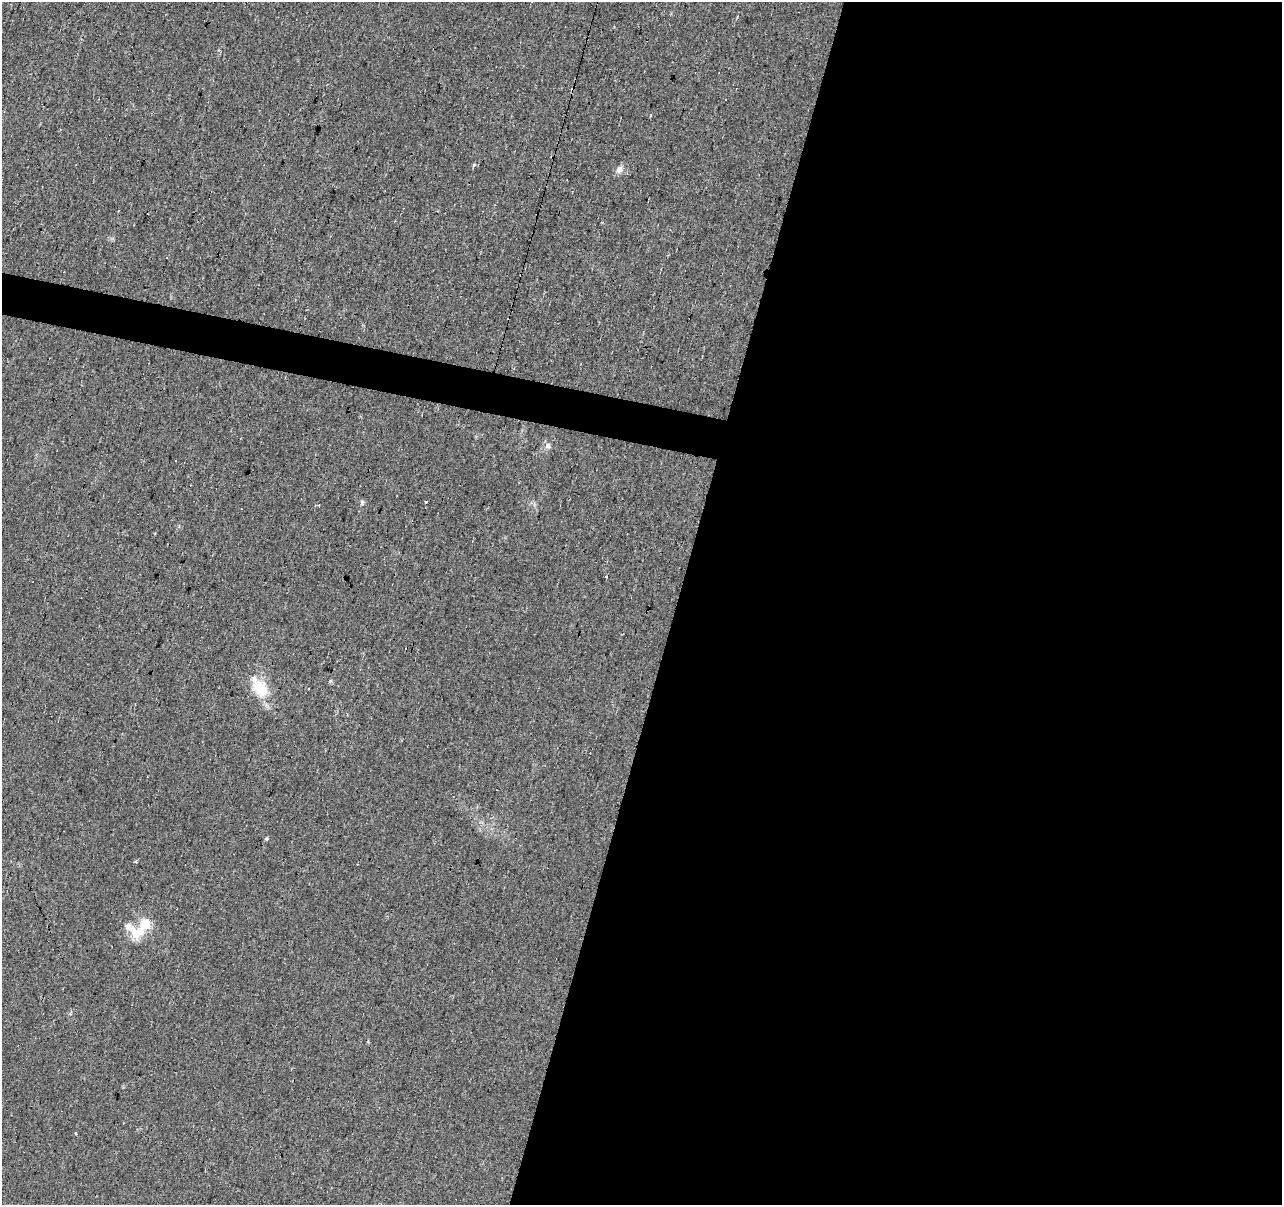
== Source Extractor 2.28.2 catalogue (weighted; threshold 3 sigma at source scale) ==
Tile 12 of 4 x 4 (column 4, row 3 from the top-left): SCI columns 3845-5124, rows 1482-2684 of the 5124 x 5307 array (HDU 1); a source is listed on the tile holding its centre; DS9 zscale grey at full resolution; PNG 1284 x 1207 px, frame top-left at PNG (2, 2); no overlay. Shown black and unused: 49% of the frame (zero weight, under 2 of 3 exposures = <1% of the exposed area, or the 3 px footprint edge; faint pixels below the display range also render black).
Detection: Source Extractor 2.28.2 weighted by HDU 2 'WHT'; one run over the whole footprint, this tile lists its part. Background 0.0329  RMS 0.0062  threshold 0.0278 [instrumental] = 3 sigma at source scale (4.5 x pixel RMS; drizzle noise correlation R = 1.50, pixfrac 1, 0.0396/0.0396 arcsec/px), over >= 5 px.
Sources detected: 18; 5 cosmic-ray / hot-pixel residue — not listed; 2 inside a brighter listed object's ellipse — not listed separately; the other 11 listed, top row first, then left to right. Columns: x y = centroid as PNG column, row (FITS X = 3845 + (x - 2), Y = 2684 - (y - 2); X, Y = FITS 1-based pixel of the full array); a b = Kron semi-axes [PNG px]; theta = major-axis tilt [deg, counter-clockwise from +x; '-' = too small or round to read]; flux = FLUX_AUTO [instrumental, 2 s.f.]
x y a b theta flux
650 115 4 3 - 1
474 165 6 5 - 0.85
619 169 11 7 59 3.1
167 257 3 2 - 0.92
548 446 8 7 - 2.1
362 502 7 5 -85 1.2
426 502 3 3 - 1.1
260 687 31 17 -57 18
147 777 3 2 - 0.72
138 932 24 15 4 12
75 1133 3 3 - 4.8
Unlisted compact peaks at least as high as the median listed source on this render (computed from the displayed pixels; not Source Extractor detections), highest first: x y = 266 839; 330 681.